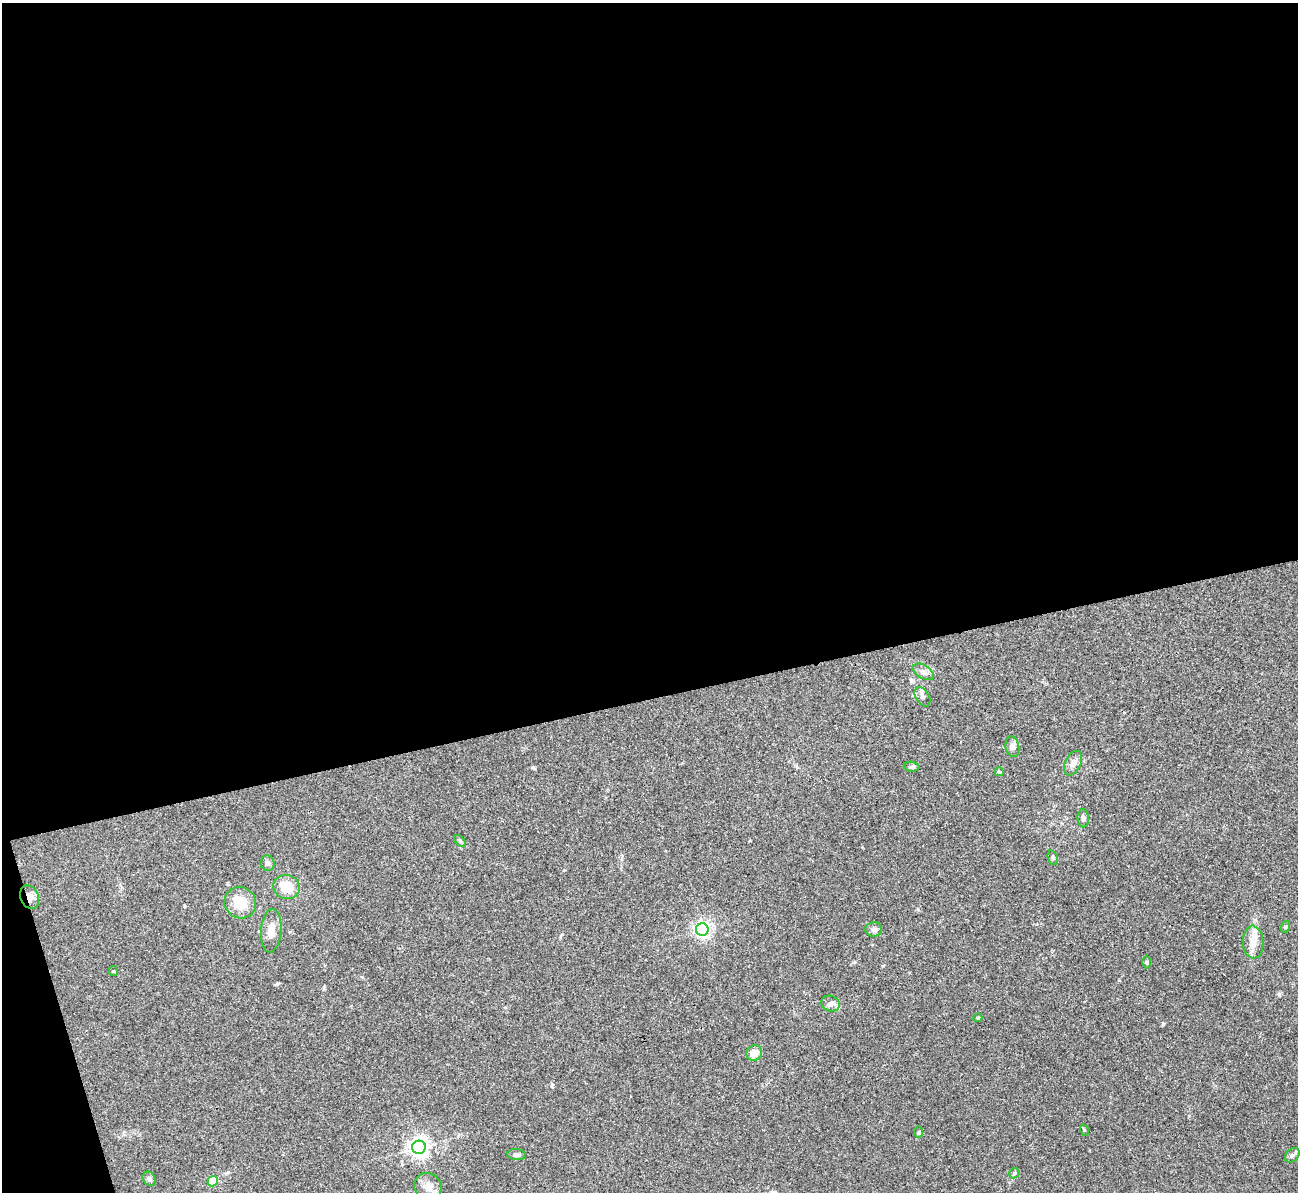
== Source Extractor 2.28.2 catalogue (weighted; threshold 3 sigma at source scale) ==
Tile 1 of 4 x 4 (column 1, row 1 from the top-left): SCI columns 2-1297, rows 3718-4907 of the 5190 x 5175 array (HDU 1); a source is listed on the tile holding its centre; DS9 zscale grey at full resolution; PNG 1300 x 1194 px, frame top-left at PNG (2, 3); each listed source drawn as its Kron ellipse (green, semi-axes under 4 px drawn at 4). Shown black and unused: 60% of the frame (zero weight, under 3 of 4 exposures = <1% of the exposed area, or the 3 px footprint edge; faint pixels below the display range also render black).
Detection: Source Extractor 2.28.2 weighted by HDU 2 'WHT'; one run over the whole footprint, this tile lists its part. Background 0.0751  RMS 0.0058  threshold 0.026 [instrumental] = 3 sigma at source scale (4.5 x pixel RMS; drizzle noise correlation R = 1.50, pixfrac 1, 0.05/0.05 arcsec/px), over >= 5 px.
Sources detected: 32; all 32 listed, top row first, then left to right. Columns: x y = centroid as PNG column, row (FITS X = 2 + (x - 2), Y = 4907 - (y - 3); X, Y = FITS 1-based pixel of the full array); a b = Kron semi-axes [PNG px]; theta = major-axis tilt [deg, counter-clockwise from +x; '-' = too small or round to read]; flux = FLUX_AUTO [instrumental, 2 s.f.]
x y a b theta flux
923 672 11 6 -32 2.3
922 697 10 6 -57 2
1012 747 10 6 -79 2.1
1073 763 13 7 65 3.3
912 767 8 5 -4 1
999 772 4 4 - 0.99
1083 818 9 5 -86 1.5
460 841 7 4 -46 0.91
1053 858 7 5 -72 1
267 863 8 7 - 1.6
287 887 13 12 - 10
30 897 12 9 -67 3.9
240 903 16 15 - 12
1285 927 6 4 71 0.69
874 929 8 7 - 1.9
702 930 6 6 - 180
271 931 22 10 85 6.2
1253 942 16 10 -85 5.9
1147 962 6 4 -90 0.74
113 971 5 4 - 0.6
831 1003 9 7 -25 2.3
978 1018 4 3 - 0.69
754 1053 8 7 - 5.5
1084 1130 5 3 - 0.57
919 1132 6 4 89 0.7
419 1147 7 6 - 290
516 1155 9 5 -5 1.6
1292 1155 8 6 44 1.8
1014 1173 6 4 47 0.9
149 1179 7 6 - 1.4
213 1181 5 5 - 21
428 1187 14 13 - 5.4
Overlapping masked pixels (flux is a lower limit): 1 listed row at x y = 30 897
Isophote crosses this tile's border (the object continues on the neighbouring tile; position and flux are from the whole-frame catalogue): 1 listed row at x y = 1292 1155
Unlisted compact peaks at least as high as the median listed source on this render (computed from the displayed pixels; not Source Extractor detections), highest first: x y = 1163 1024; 1279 994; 277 984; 533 767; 184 906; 552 1086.